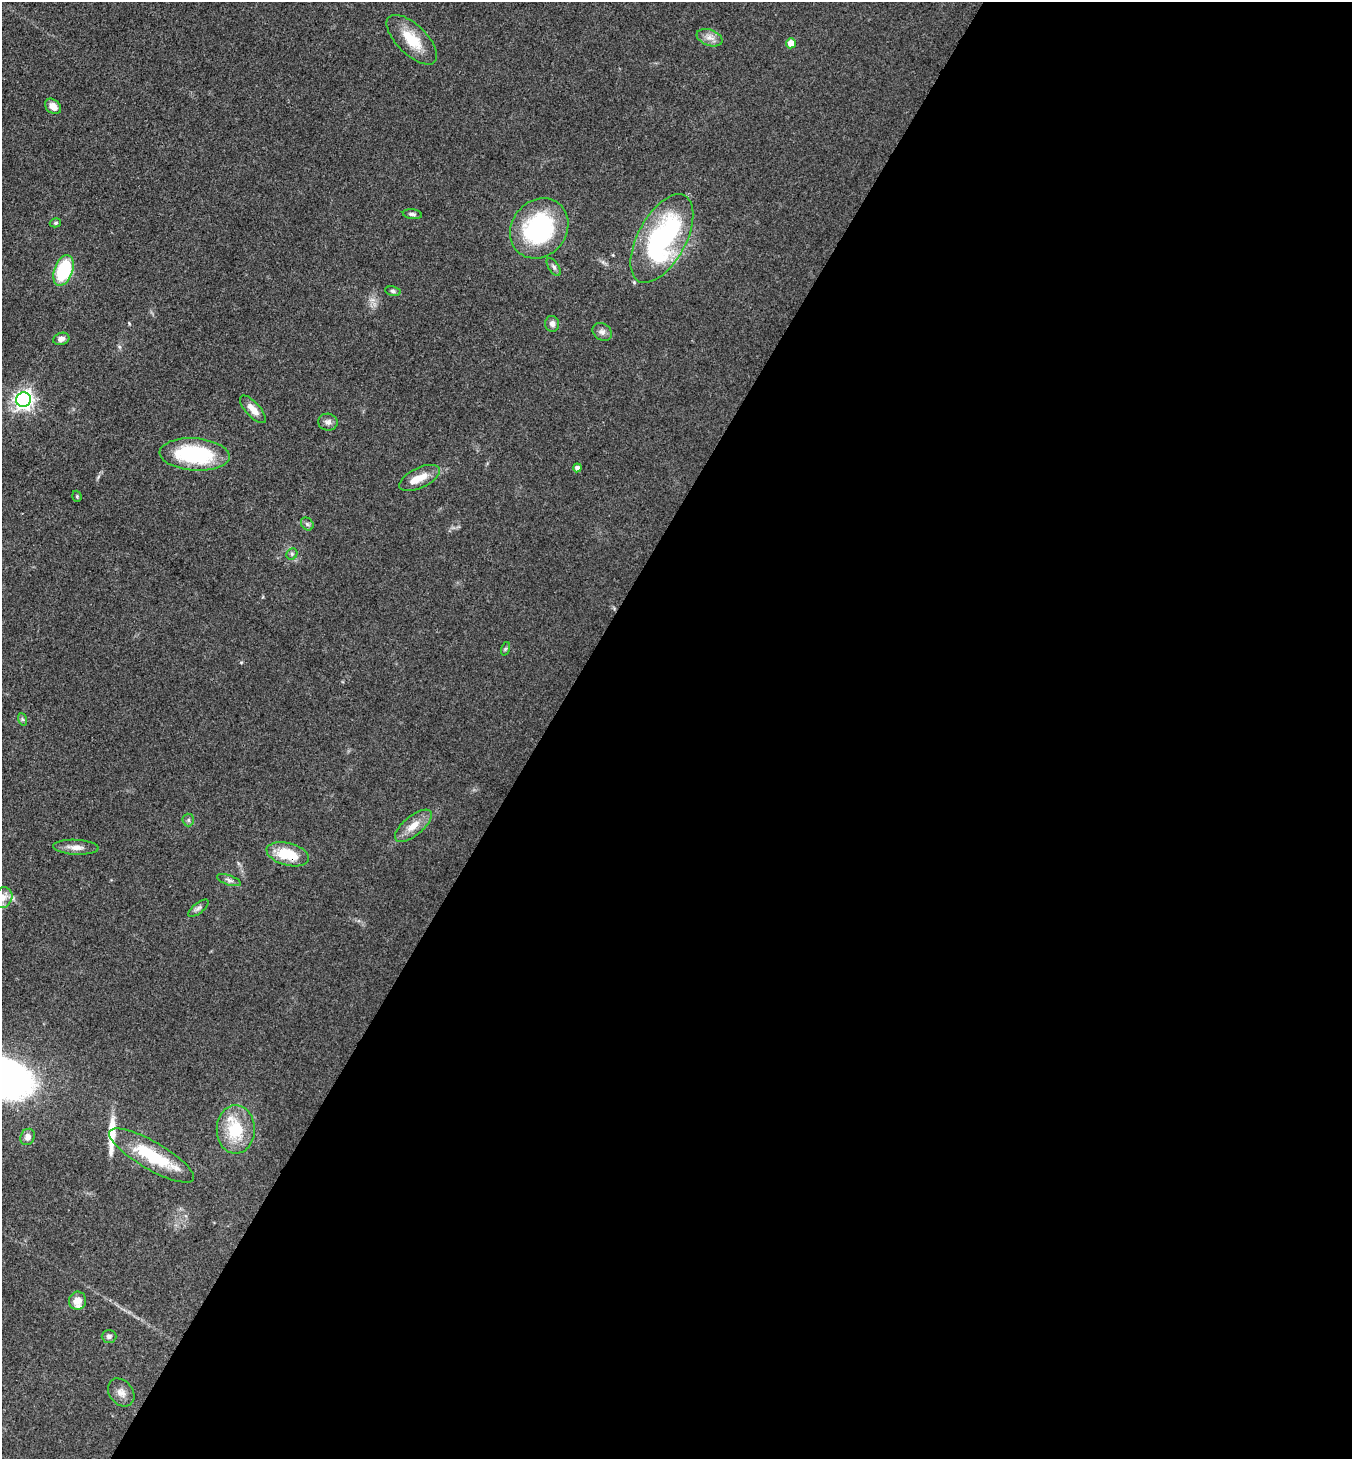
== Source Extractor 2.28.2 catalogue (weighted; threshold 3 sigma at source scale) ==
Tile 12 of 4 x 4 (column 4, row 3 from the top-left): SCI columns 4340-5689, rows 1460-2916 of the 5839 x 5832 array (HDU 1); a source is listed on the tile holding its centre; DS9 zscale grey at full resolution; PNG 1354 x 1461 px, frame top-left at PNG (2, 2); each listed source drawn as its Kron ellipse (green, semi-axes under 4 px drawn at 4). Shown black and unused: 60% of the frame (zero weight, under 3 of 4 exposures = <1% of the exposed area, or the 3 px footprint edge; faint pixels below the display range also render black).
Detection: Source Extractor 2.28.2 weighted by HDU 2 'WHT'; one run over the whole footprint, this tile lists its part. Background 0.0829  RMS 0.0057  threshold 0.0257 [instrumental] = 3 sigma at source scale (4.5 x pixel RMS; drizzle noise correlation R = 1.50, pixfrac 1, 0.05/0.05 arcsec/px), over >= 5 px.
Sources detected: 43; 1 inside a brighter object's white glare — neither listed nor drawn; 4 inside a brighter listed object's ellipse — not listed separately; the other 38 listed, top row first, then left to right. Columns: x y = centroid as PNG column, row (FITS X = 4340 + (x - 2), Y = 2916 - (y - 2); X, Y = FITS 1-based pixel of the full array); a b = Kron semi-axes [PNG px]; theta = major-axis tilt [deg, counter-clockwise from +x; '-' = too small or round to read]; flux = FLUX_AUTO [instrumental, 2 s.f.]
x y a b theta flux
709 38 13 8 -20 4.1
412 40 32 15 -44 17
791 43 5 5 - 6.8
53 106 9 6 -40 5.2
412 214 9 5 -8 1.5
55 223 6 4 16 0.89
539 228 32 27 52 73
662 238 48 24 62 110
554 267 10 5 -56 1.4
64 270 16 9 70 37
393 291 8 5 -10 1.2
552 324 8 7 - 2.3
602 332 10 8 -36 2.5
61 339 8 6 16 2.5
24 400 7 7 - 270
253 409 17 7 -47 5.6
328 422 10 8 -6 2.4
195 454 35 16 -4 52
577 468 4 4 - 1.9
420 478 22 10 25 8.4
77 496 6 4 -71 0.73
307 524 7 5 -47 1.3
292 554 6 5 - 1.1
505 649 7 4 71 0.79
22 719 6 4 -71 0.89
188 820 6 6 - 1.3
413 826 22 9 40 8
76 847 23 7 -3 4.9
288 854 22 11 -14 18
229 880 12 5 -19 1.9
3 898 11 9 54 4.5
198 908 12 5 38 1.7
236 1129 24 19 90 25
28 1137 8 7 - 3
152 1155 48 13 -30 35
77 1301 9 8 - 5.9
109 1336 7 6 - 1.7
121 1392 15 11 -51 4.7
Overlapping masked pixels (flux is a lower limit): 1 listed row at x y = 288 854
Isophote crosses this tile's border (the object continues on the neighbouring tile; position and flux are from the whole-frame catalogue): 1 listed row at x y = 3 898